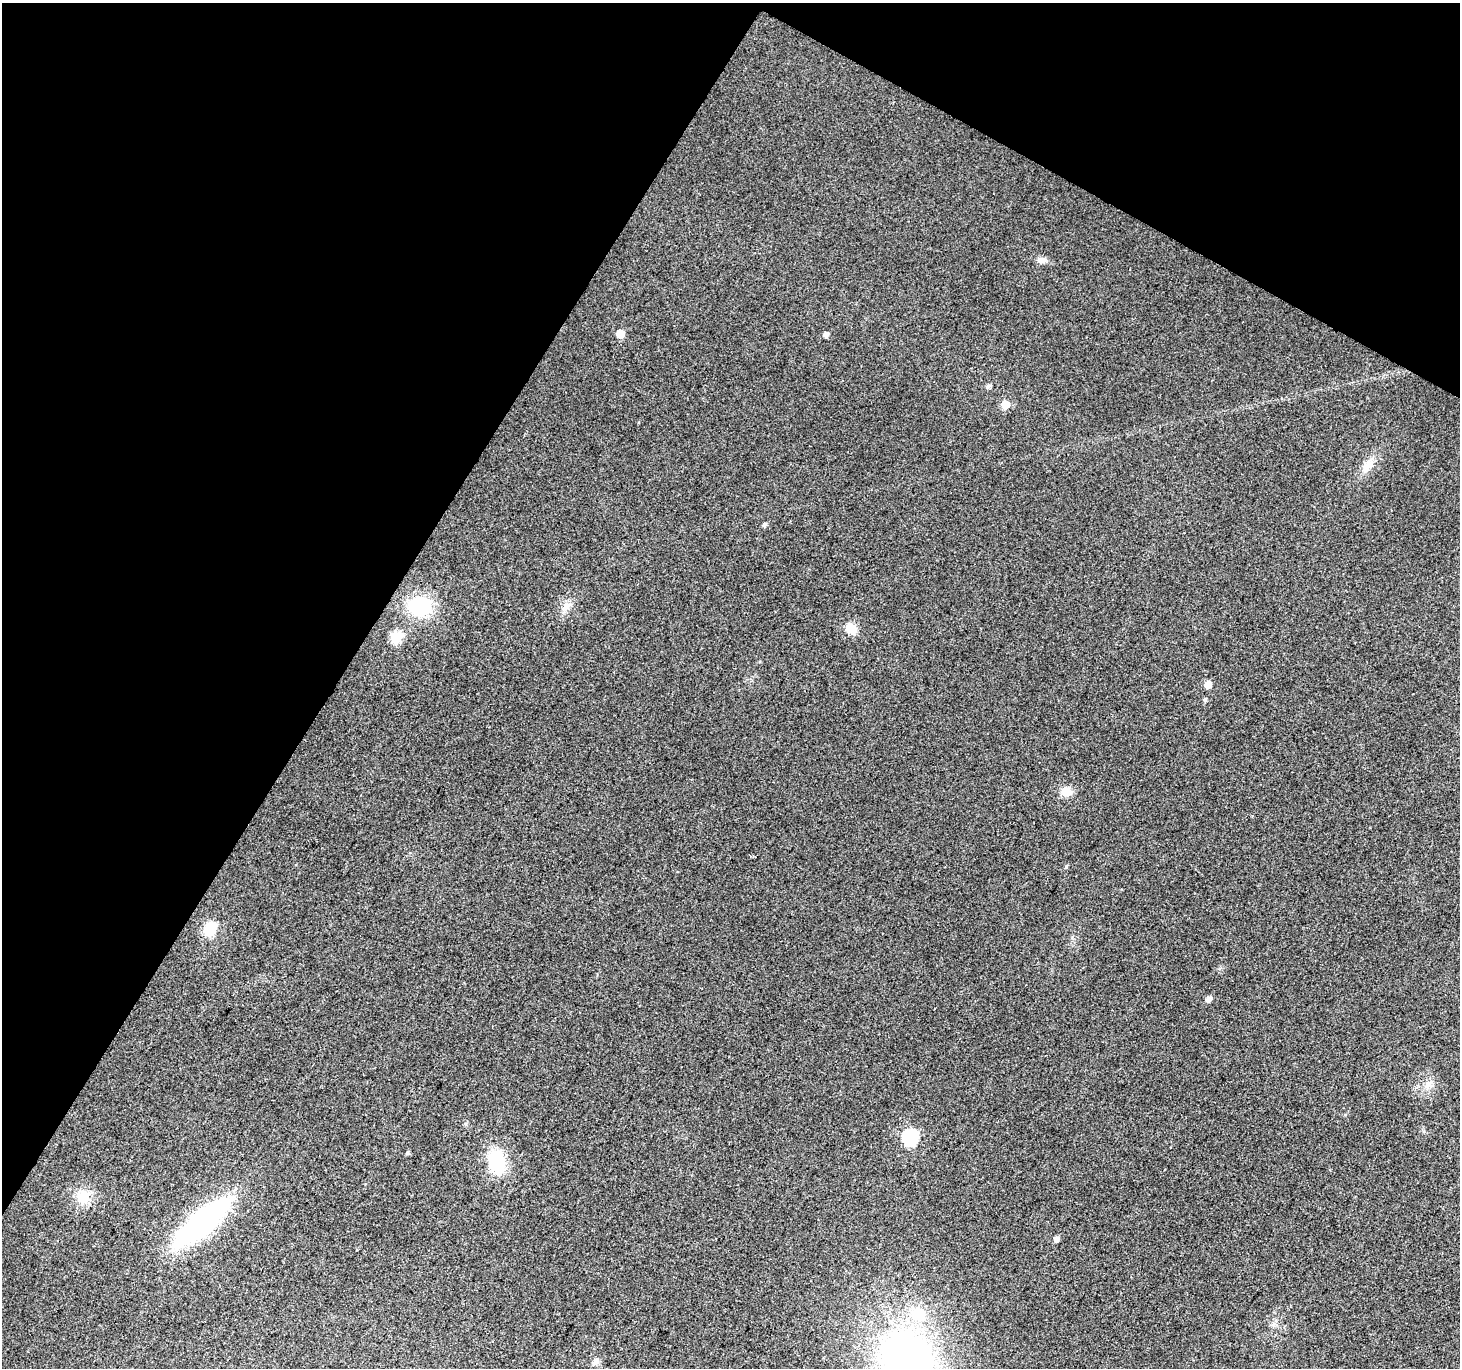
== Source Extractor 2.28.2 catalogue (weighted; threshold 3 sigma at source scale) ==
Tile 2 of 4 x 4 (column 2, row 1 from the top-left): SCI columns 1464-2921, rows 4359-5724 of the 5836 x 5917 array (HDU 1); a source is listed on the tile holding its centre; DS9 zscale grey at full resolution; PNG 1462 x 1370 px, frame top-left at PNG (2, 3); no overlay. Shown black and unused: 30% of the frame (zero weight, under 2 of 3 exposures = <1% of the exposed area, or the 3 px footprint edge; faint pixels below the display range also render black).
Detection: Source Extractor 2.28.2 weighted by HDU 2 'WHT'; one run over the whole footprint, this tile lists its part. Background 0.0289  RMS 0.0082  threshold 0.0368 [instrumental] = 3 sigma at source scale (4.5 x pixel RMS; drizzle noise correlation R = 1.50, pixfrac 1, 0.0396/0.0396 arcsec/px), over >= 5 px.
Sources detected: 28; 1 inside a brighter object's white glare — not listed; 1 inside a brighter listed object's ellipse — not listed separately; the other 26 listed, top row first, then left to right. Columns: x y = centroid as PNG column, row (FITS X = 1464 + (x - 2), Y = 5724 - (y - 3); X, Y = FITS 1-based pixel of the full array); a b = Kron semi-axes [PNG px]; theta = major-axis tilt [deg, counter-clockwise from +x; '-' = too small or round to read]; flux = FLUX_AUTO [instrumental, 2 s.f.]
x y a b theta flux
1042 260 11 7 -5 4.3
620 334 6 5 - 13
826 334 5 5 - 3.6
988 386 6 5 - 2.4
1005 404 6 6 - 16
1368 465 18 10 52 9.7
764 525 5 5 - 2
420 606 27 19 1 45
567 606 15 8 55 6.1
851 629 11 9 -38 13
396 637 6 6 - 49
1208 684 6 5 - 8.9
1205 699 5 5 - 1.7
1066 792 14 11 -4 8.2
1066 867 4 4 - 0.87
210 929 15 11 55 18
1209 999 5 5 - 5.4
1428 1084 11 9 56 5.7
910 1137 7 7 - 120
407 1152 5 4 - 1.3
496 1161 27 18 -83 42
83 1197 19 15 64 16
202 1222 44 16 42 240
1056 1239 5 5 - 3.8
596 1361 9 8 - 3.3
907 1362 59 47 -67 390
Isophote crosses this tile's border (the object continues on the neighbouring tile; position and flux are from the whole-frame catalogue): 1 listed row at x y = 907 1362
Unlisted compact peaks at least as high as the median listed source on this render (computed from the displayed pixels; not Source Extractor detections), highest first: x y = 1345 1115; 466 1124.